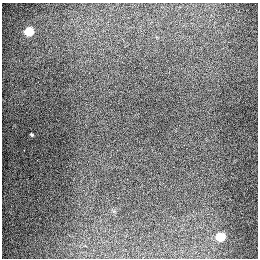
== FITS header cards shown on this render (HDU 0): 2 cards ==
NAXIS1  =                  256
NAXIS2  =                  256

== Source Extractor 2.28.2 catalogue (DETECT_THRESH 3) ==
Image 256 x 256 px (HDU 0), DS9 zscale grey, 1 PNG px = 1 image px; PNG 260 x 260 px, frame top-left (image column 1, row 256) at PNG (2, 3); no overlay
Background 1290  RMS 26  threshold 79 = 3 sigma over >= 5 px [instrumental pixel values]
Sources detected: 4; all 4 listed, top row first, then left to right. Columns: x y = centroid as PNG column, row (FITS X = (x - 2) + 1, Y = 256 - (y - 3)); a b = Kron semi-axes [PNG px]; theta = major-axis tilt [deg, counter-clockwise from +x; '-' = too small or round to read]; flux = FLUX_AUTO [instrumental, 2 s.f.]
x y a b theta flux
29 31 5 5 - 89000
32 135 3 3 - 2100
24 150 2 2 - 6600
220 237 6 5 - 72000